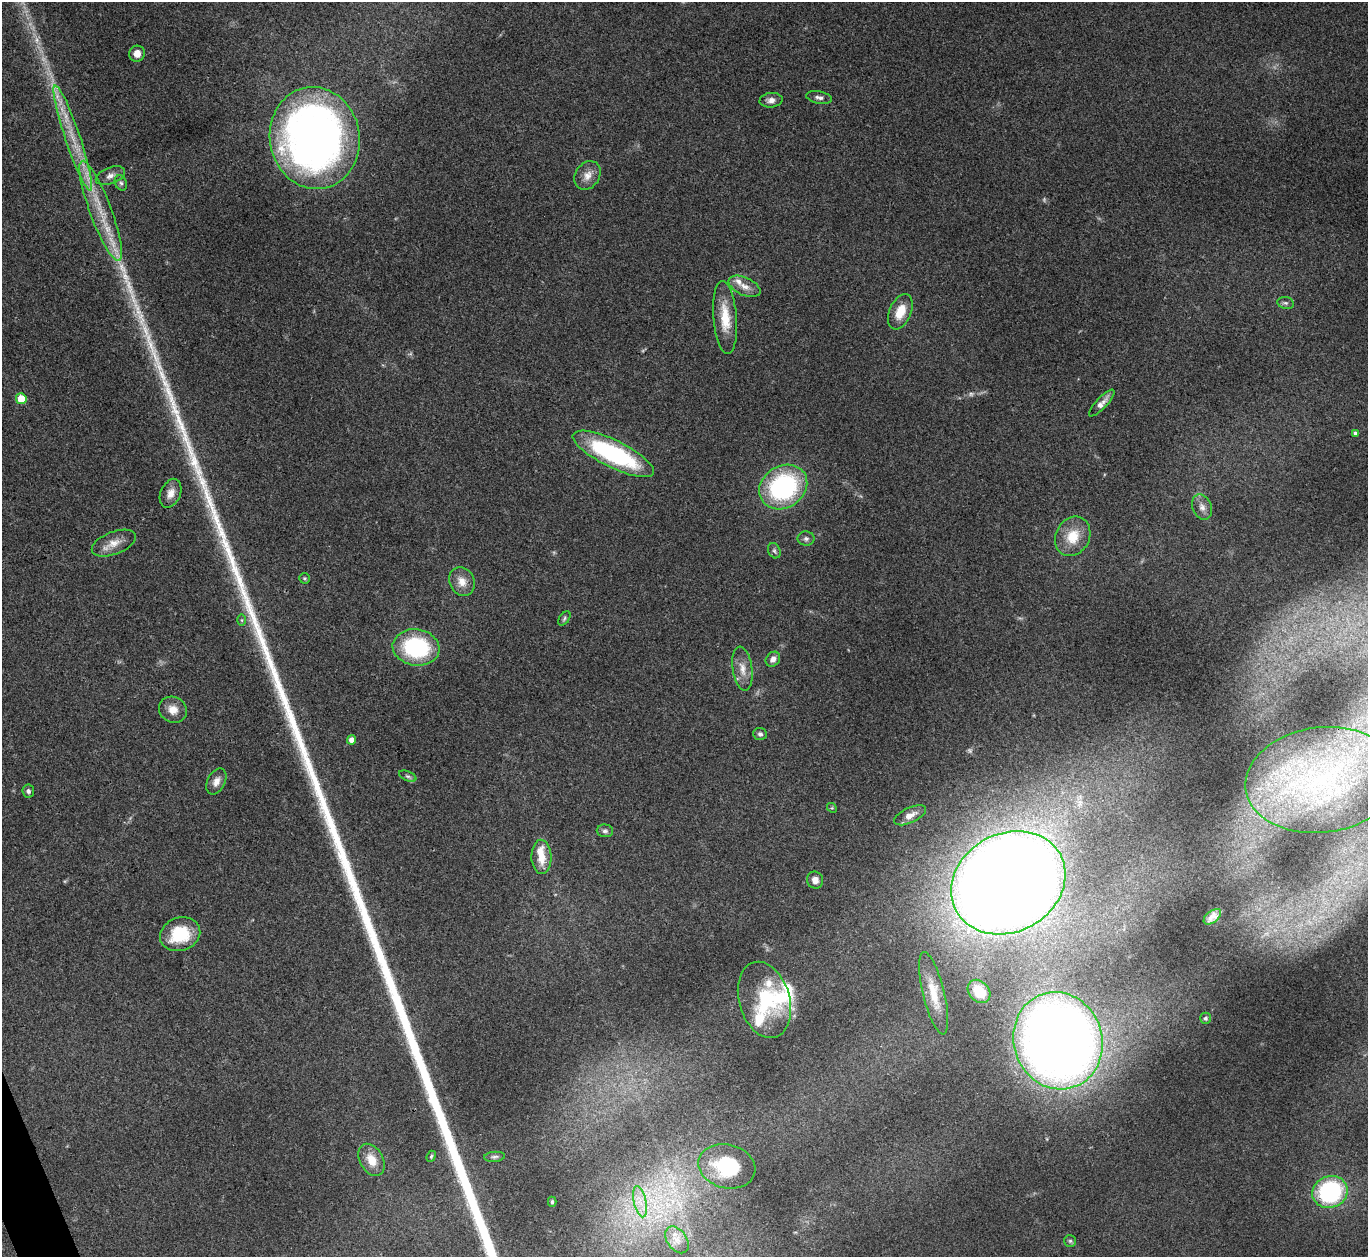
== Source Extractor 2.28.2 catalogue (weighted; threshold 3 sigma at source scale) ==
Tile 7 of 4 x 4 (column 3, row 2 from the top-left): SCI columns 2732-4097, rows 2661-3915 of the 5462 x 5449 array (HDU 1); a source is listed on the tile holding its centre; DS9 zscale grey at full resolution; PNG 1370 x 1259 px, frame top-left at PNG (2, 2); each listed source drawn as its Kron ellipse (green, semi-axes under 4 px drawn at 4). Shown black and unused: <1% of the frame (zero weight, under 3 of 4 exposures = <1% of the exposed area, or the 3 px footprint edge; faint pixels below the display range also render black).
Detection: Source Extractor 2.28.2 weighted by HDU 2 'WHT'; one run over the whole footprint, this tile lists its part. Background 0.111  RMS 0.0065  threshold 0.0294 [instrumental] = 3 sigma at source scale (4.5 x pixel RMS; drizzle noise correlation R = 1.50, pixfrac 1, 0.05/0.05 arcsec/px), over >= 5 px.
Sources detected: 72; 6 too faint to see at this stretch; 2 inside a brighter object's white glare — neither listed nor drawn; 4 inside a brighter listed object's ellipse — not listed separately; the other 60 listed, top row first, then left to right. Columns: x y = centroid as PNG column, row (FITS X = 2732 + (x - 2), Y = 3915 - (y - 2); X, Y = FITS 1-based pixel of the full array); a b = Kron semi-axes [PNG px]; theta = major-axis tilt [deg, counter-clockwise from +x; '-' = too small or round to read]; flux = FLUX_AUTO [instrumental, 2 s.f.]
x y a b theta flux
137 54 8 8 - 5.3
819 97 13 6 -10 2.7
771 100 11 7 5 3.8
73 138 55 7 -71 25
315 138 51 45 -81 480
587 175 15 12 56 6.5
110 176 15 8 20 4.4
121 183 8 6 -68 1.7
101 211 53 10 -69 29
744 286 17 9 -24 6.6
1286 303 8 6 -15 1.6
900 312 19 11 67 13
725 318 36 11 -85 18
21 399 5 5 - 15
1102 403 17 5 47 4.6
1355 433 4 4 - 1.5
613 454 45 13 -26 96
783 487 25 21 34 100
171 493 15 10 66 6.1
1202 507 13 9 -70 4.5
1073 536 20 17 62 17
806 539 8 7 - 2.1
114 543 23 11 21 8.7
774 551 8 6 -64 1.5
305 578 5 5 - 1
462 581 15 12 -63 7.5
564 618 8 5 55 1.4
242 620 6 4 -89 0.83
416 647 23 18 -8 64
773 659 8 6 50 3.5
742 669 22 10 -82 7.9
173 710 14 12 -28 7.6
760 734 7 6 - 1.7
351 740 4 4 - 4.5
408 776 9 5 -24 1.6
1322 780 77 52 7 170
216 781 14 8 63 4.9
28 791 6 6 - 1.9
832 808 5 4 - 0.78
910 815 17 7 25 5.3
605 831 8 6 -6 1.8
541 857 17 10 -88 12
815 880 8 8 - 4.8
1008 883 59 49 29 1800
1212 917 10 5 38 4.1
180 934 20 16 20 30
979 991 13 10 -47 14
934 993 42 11 -76 16
764 1000 39 25 -74 45
1205 1018 5 5 - 1.3
1058 1041 49 44 -71 810
431 1156 6 4 68 1.1
494 1157 10 5 4 1.6
371 1160 17 11 -61 11
727 1166 29 22 -14 42
1330 1192 18 15 22 87
552 1202 5 4 - 1
640 1202 16 6 -77 6.5
677 1240 15 9 -54 5.5
1070 1241 6 6 - 1.2
Unlisted compact peaks at least as high as the median listed source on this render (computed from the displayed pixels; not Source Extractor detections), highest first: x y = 226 545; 194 462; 221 533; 168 392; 202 482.